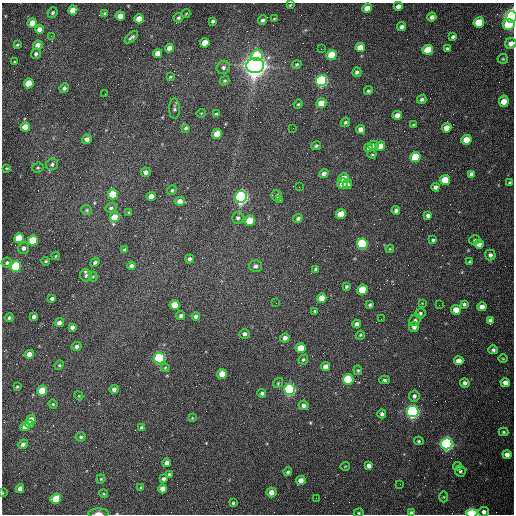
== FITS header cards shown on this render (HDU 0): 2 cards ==
NAXIS1  =                  512 /fastest changing axis
NAXIS2  =                  512 /next to fastest changing axis

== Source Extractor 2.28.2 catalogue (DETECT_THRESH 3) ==
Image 512 x 512 px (HDU 0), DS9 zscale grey, 1 PNG px = 1 image px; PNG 516 x 516 px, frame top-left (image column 1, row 512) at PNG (2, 3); each listed source drawn as its Kron ellipse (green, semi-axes under 4 px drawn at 4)
Background 1560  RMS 24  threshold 71.7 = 3 sigma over >= 5 px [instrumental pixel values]
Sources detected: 219; all 219 listed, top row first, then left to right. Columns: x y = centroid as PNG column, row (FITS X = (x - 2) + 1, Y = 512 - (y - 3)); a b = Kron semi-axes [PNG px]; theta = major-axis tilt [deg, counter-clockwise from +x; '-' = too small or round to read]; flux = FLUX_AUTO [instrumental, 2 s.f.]
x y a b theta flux
290 5 3 2 - 1.4e+03
398 6 4 4 - 7.4e+03
367 8 5 4 - 1.5e+04
73 10 5 4 - 1.8e+04
53 13 5 4 - 3.3e+03
104 13 4 4 - 2.2e+03
186 13 4 2 - 1.1e+03
120 16 4 4 - 1.6e+04
432 17 4 4 - 6.8e+03
511 17 6 5 - 9.4e+05
179 18 5 4 - 2.8e+03
139 19 5 4 - 2.0e+04
274 19 4 2 - 1.3e+03
263 20 5 4 - 3.9e+03
213 21 4 3 - 3.0e+03
479 22 5 5 - 5.4e+04
32 23 5 4 - 2.0e+04
509 24 6 5 - 4.5e+04
401 27 4 4 - 4.5e+03
39 29 4 4 - 9.5e+03
51 36 3 2 - 1.4e+03
131 37 8 3 40 3.7e+03
453 37 4 3 - 3.6e+03
205 43 5 4 - 2.5e+04
511 43 6 5 - 8.9e+03
17 45 3 3 - 1.8e+03
38 45 5 4 - 1.2e+04
360 47 5 4 - 2.2e+04
169 48 4 4 - 9.6e+03
321 49 2 2 - 7.4e+02
447 49 3 3 - 2.6e+03
428 50 5 5 - 6.2e+04
158 53 4 4 - 1.5e+04
36 54 5 5 - 3.8e+03
332 55 5 5 - 6.8e+04
257 56 6 5 - 5.5e+04
503 59 5 5 - 2.2e+03
14 62 3 2 - 1.3e+03
297 64 4 4 - 2.9e+03
255 66 9 7 12 2.2e+06
223 67 7 6 - 5.0e+03
357 72 5 4 - 4.1e+03
170 77 3 3 - 1.7e+03
224 81 5 4 - 2.6e+03
322 81 6 5 - 3.5e+05
29 83 5 5 - 4.4e+04
64 88 5 4 - 4.2e+03
368 91 4 4 - 3.0e+03
105 94 2 2 - 8.3e+02
422 99 5 4 - 3.8e+03
504 101 5 5 - 2.1e+04
321 103 5 4 - 2.3e+04
298 104 5 4 - 2.0e+03
174 109 10 5 -89 4.0e+03
201 113 4 4 - 1.6e+03
217 114 4 4 - 4.0e+03
397 115 5 4 - 1.3e+04
345 122 5 4 - 3.0e+03
413 125 4 3 - 1.6e+03
25 127 5 4 - 2.4e+04
186 128 4 4 - 2.8e+03
293 128 2 2 - 6.7e+02
447 128 5 4 - 1.8e+04
361 129 4 4 - 1.2e+04
217 134 5 4 - 3.4e+04
87 139 5 4 - 8.5e+03
466 140 5 5 - 2.6e+04
373 145 5 5 - 6.8e+03
316 146 5 4 - 2.6e+03
380 146 5 4 - 2.2e+04
369 148 4 4 - 4.1e+03
372 154 4 4 - 1.8e+03
415 157 5 5 - 6.7e+04
52 164 6 5 - 4.1e+03
7 168 3 3 - 1.5e+03
38 168 5 5 - 2.2e+03
146 172 5 4 - 6.5e+03
324 173 5 4 - 6.3e+03
471 174 4 4 - 5.6e+03
344 178 5 4 - 2.6e+04
445 180 5 5 - 4.8e+04
510 183 4 3 - 3.6e+03
342 184 5 5 - 1.4e+04
347 184 5 4 - 4.3e+03
299 187 2 2 - 1.0e+03
435 187 4 4 - 5.2e+03
172 190 5 4 - 2.6e+03
113 194 5 5 - 4.5e+04
151 196 5 4 - 1.5e+04
277 196 5 5 - 3.9e+03
241 197 6 5 - 7.1e+05
280 200 4 3 - 1.6e+03
180 201 5 4 - 1.3e+04
111 208 6 4 21 3.4e+03
87 210 5 4 - 2.0e+03
396 211 4 4 - 5.0e+03
129 212 4 3 - 2.1e+03
341 214 5 4 - 2.9e+04
428 216 4 4 - 5.5e+03
115 217 5 5 - 4.1e+04
238 218 6 5 - 3.8e+03
298 218 5 4 - 4.1e+03
250 221 5 5 - 3.8e+04
19 238 5 5 - 7.0e+04
433 240 4 3 - 2.7e+03
475 240 6 4 16 2.3e+03
33 241 5 5 - 8.1e+04
362 244 5 5 - 1.7e+05
479 244 4 4 - 8.9e+03
24 248 5 5 - 6.3e+03
390 249 4 4 - 1.7e+03
124 250 3 3 - 2.7e+03
490 255 5 5 - 4.9e+03
55 256 4 3 - 1.3e+03
189 259 5 4 - 5.2e+03
46 261 4 3 - 2.0e+03
95 262 5 4 - 3.8e+03
470 262 4 3 - 2.5e+03
7 263 5 4 - 3.2e+03
16 266 5 5 - 1.4e+05
131 266 4 4 - 5.8e+03
255 266 6 6 - 5.2e+03
316 269 4 4 - 3.1e+03
86 275 6 5 - 4.1e+03
93 277 5 4 - 2.0e+03
346 287 3 3 - 2.4e+03
363 290 5 5 - 6.7e+04
52 298 4 3 - 4.1e+03
322 298 5 4 - 1.6e+04
276 303 2 2 - 8.3e+02
422 303 4 4 - 1.3e+03
464 304 4 4 - 3.4e+03
175 305 5 4 - 3.4e+04
370 305 3 3 - 2.6e+03
439 305 2 2 - 8.1e+02
482 307 4 4 - 1.1e+04
456 310 5 5 - 2.0e+04
315 311 4 3 - 2.0e+03
420 313 5 5 - 3.5e+03
181 316 4 4 - 4.2e+03
196 316 4 4 - 6.1e+03
34 317 4 4 - 5.7e+03
9 318 4 4 - 3.1e+03
381 319 2 2 - 7.6e+02
415 320 6 5 - 3.7e+03
490 320 4 4 - 5.0e+03
59 323 4 4 - 6.9e+03
357 324 4 4 - 6.3e+03
72 327 4 4 - 6.2e+03
414 327 5 5 - 6.6e+03
245 334 5 4 - 5.0e+03
360 335 5 3 - 1.9e+03
285 338 5 4 - 7.7e+03
77 346 5 4 - 5.1e+03
301 348 5 5 - 3.1e+04
493 350 5 4 - 3.3e+03
29 354 4 4 - 1.4e+04
159 358 5 5 - 3.5e+05
503 359 5 3 - 1.5e+03
303 360 5 4 - 2.3e+03
459 361 5 4 - 1.2e+04
59 365 5 4 - 2.0e+03
325 366 4 4 - 1.0e+04
165 368 4 4 - 1.8e+03
358 370 5 4 - 2.0e+03
222 374 5 5 - 2.2e+04
348 379 5 5 - 1.1e+05
384 380 5 3 - 2.9e+03
278 383 5 4 - 2.1e+03
465 383 5 4 - 5.4e+03
505 383 5 4 - 1.1e+04
17 387 3 3 - 1.8e+03
114 389 4 4 - 6.0e+03
289 389 5 5 - 4.2e+05
42 391 5 5 - 5.0e+04
262 393 4 4 - 3.6e+03
79 396 5 3 - 1.3e+03
414 396 5 5 - 4.5e+03
53 404 4 4 - 1.9e+03
304 405 5 4 - 6.7e+03
413 412 6 5 - 5.7e+05
382 414 4 4 - 4.4e+03
192 418 3 3 - 1.3e+03
31 420 5 4 - 1.7e+04
29 424 5 4 - 1.4e+04
25 427 5 4 - 9.8e+03
142 427 4 3 - 2.8e+03
503 432 5 4 - 2.3e+03
81 437 5 5 - 3.4e+03
419 441 5 3 - 2.0e+03
23 444 5 4 - 6.1e+03
446 444 6 5 - 6.3e+05
507 454 4 4 - 8.2e+03
167 463 4 4 - 7.8e+03
369 465 4 4 - 6.3e+03
345 466 5 3 - 1.1e+03
457 466 4 4 - 3.1e+03
460 471 5 5 - 3.6e+03
288 472 4 4 - 3.0e+03
169 474 4 3 - 2.0e+03
101 479 4 4 - 2.1e+03
164 479 4 4 - 4.6e+03
301 480 5 4 - 1.3e+04
400 484 2 2 - 6.6e+02
141 487 4 3 - 1.9e+03
20 488 4 4 - 9.6e+03
163 489 4 4 - 1.4e+04
271 492 5 5 - 1.3e+04
3 493 3 2 - 1.2e+03
104 494 4 3 - 1.5e+03
444 497 5 3 - 1.3e+03
316 498 2 2 - 3.5e+03
56 499 6 5 - 4.1e+04
233 503 4 3 - 2.0e+03
484 512 5 4 - 5.9e+03
98 513 10 5 2 7.3e+03
359 513 5 4 - 2.0e+03
411 513 4 3 - 5.2e+03
472 513 6 3 0 1.4e+05
At the frame edge (FLAGS 8, measured only in part): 8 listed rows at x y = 511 17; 511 43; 3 493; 484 512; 98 513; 359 513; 411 513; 472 513